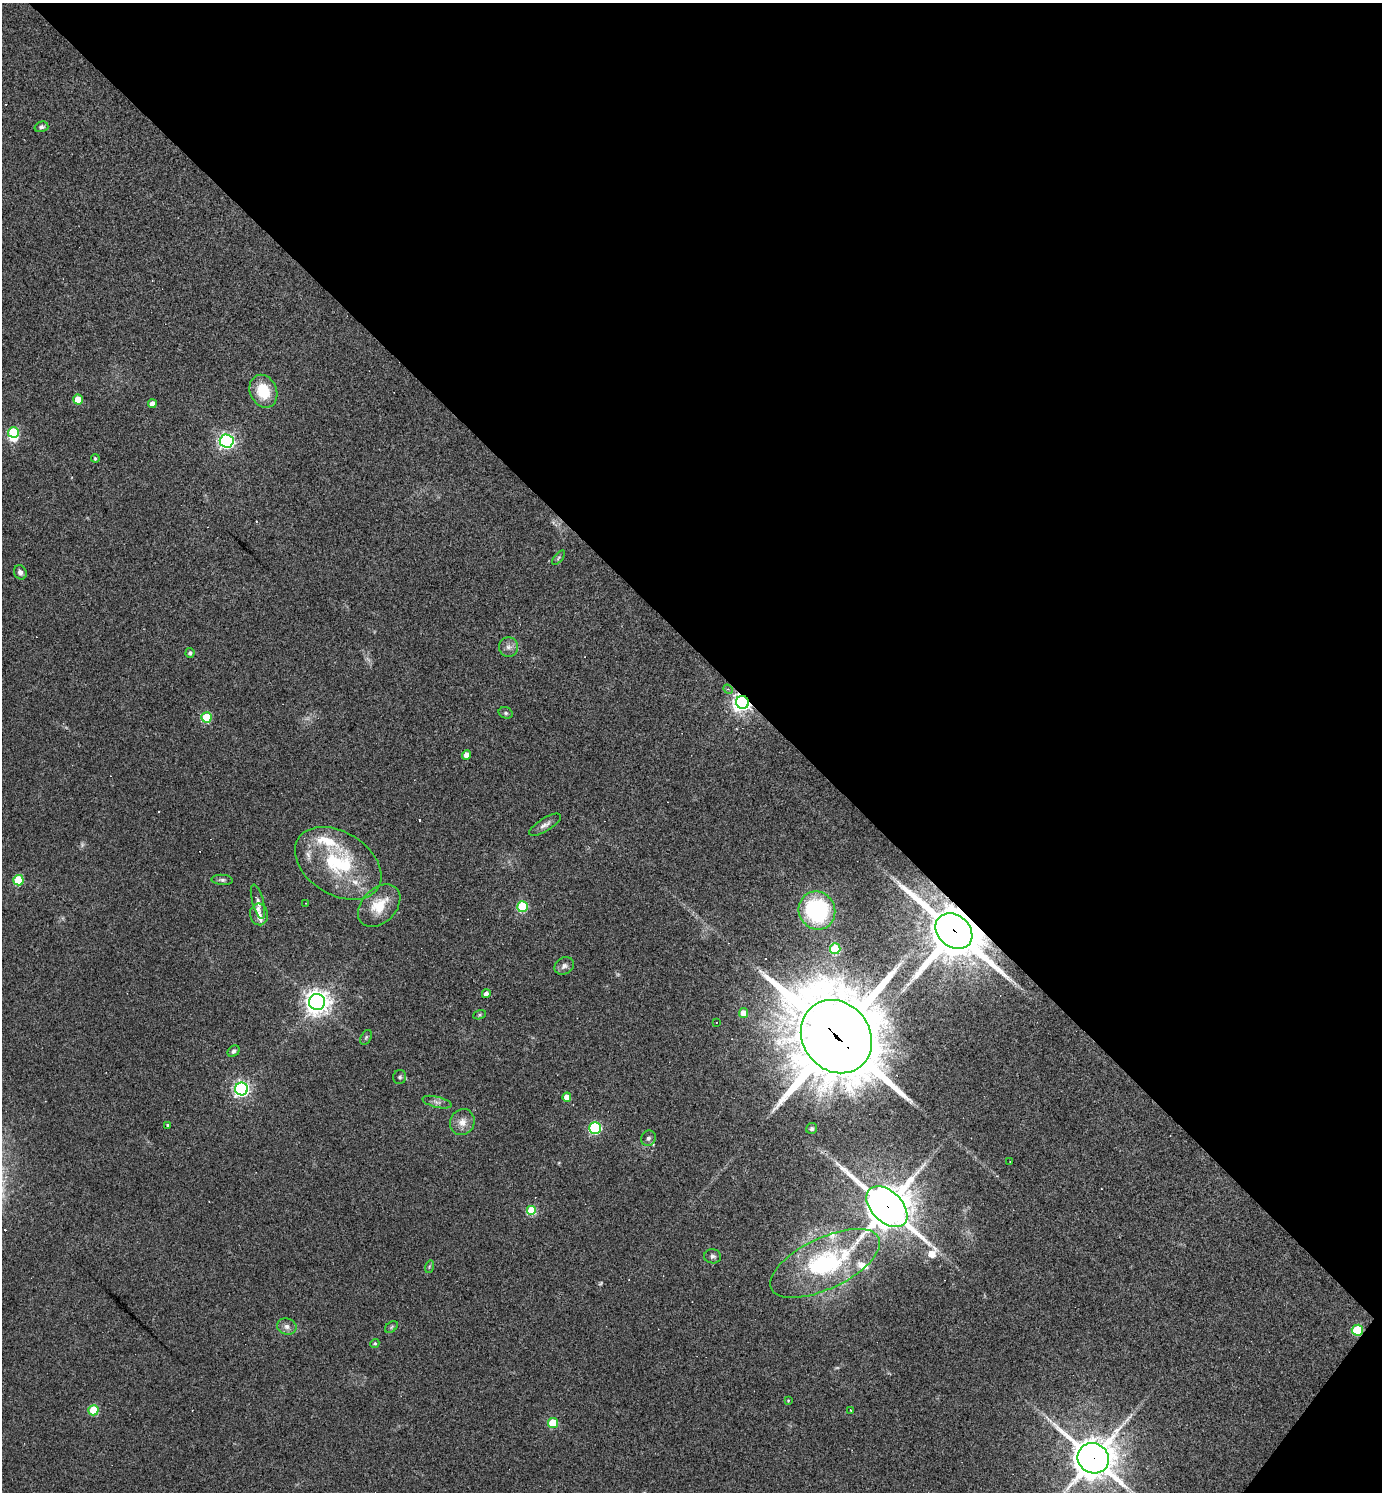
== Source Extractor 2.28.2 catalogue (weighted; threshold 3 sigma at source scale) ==
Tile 8 of 4 x 4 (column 4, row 2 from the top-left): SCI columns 4290-5669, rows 2981-4470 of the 5962 x 5960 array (HDU 1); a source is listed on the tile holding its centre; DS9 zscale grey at full resolution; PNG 1384 x 1494 px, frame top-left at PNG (2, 3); each listed source drawn as its Kron ellipse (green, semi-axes under 4 px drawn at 4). Shown black and unused: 44% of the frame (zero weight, under 3 of 4 exposures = <1% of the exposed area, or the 3 px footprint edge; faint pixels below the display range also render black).
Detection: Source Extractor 2.28.2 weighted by HDU 2 'WHT'; one run over the whole footprint, this tile lists its part. Background 0.0419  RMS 0.0048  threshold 0.0218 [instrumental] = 3 sigma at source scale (4.5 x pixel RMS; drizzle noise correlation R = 1.50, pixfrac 1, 0.05/0.05 arcsec/px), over >= 5 px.
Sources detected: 81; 5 too faint to see at this stretch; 1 inside a brighter object's white glare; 7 cosmic-ray / hot-pixel residue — neither listed nor drawn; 7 inside a brighter listed object's ellipse — not listed separately; the other 61 listed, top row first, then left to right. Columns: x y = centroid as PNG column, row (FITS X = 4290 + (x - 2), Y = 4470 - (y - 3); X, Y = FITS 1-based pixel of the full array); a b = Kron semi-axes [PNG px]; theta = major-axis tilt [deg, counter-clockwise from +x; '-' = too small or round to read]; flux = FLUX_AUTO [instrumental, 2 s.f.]
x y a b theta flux
41 127 7 5 15 1.1
263 391 17 13 -67 16
78 399 5 5 - 9.3
152 404 4 4 - 3.1
13 432 5 5 - 28
227 441 7 6 - 150
95 459 4 4 - 0.78
558 558 9 4 51 0.78
20 572 7 6 - 1.8
509 647 10 9 - 2.5
190 653 5 4 - 1
728 689 5 4 - 0.64
742 702 6 6 - 280
506 713 7 5 -16 0.97
206 717 5 5 - 25
467 755 5 4 - 3.9
545 825 18 6 32 2.6
338 863 47 31 -32 45
18 880 5 5 - 22
222 880 10 5 -4 1.3
258 902 17 5 -75 2.2
306 903 2 2 - 0.36
379 906 24 17 45 14
522 907 5 5 - 36
817 911 19 18 - 53
259 914 11 8 -77 2.3
954 931 20 16 -41 2700
835 949 5 5 - 25
564 966 10 8 31 2.1
486 994 4 4 - 1.9
317 1002 8 8 - 480
743 1013 5 4 - 4.8
480 1015 7 4 20 0.7
716 1022 3 2 - 0.27
366 1037 8 5 63 0.95
836 1037 38 33 -51 5800
234 1051 6 5 - 1.4
400 1077 7 6 - 1.2
242 1089 6 6 - 160
567 1097 4 4 - 3.9
437 1102 15 5 -14 2
462 1122 13 12 - 4.7
168 1125 4 4 - 0.93
595 1128 6 6 - 55
812 1129 6 5 - 1.1
648 1138 8 7 - 1.5
1010 1161 3 2 - 0.24
887 1207 24 15 -44 1700
532 1211 5 5 - 26
713 1256 8 7 - 1.5
825 1263 60 25 25 66
429 1267 6 4 73 0.66
287 1327 10 8 -19 2.4
391 1327 7 4 37 0.82
1357 1330 6 5 - 29
375 1343 4 4 - 0.81
788 1400 3 3 - 0.41
93 1410 5 5 - 20
850 1410 2 2 - 0.38
553 1423 5 5 - 22
1093 1458 16 15 - 1500
Overlapping masked pixels (flux is a lower limit): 6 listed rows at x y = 742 702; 954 931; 836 1037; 887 1207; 1357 1330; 1093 1458
Isophote crosses this tile's border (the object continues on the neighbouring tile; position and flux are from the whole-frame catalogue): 1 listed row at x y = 1093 1458